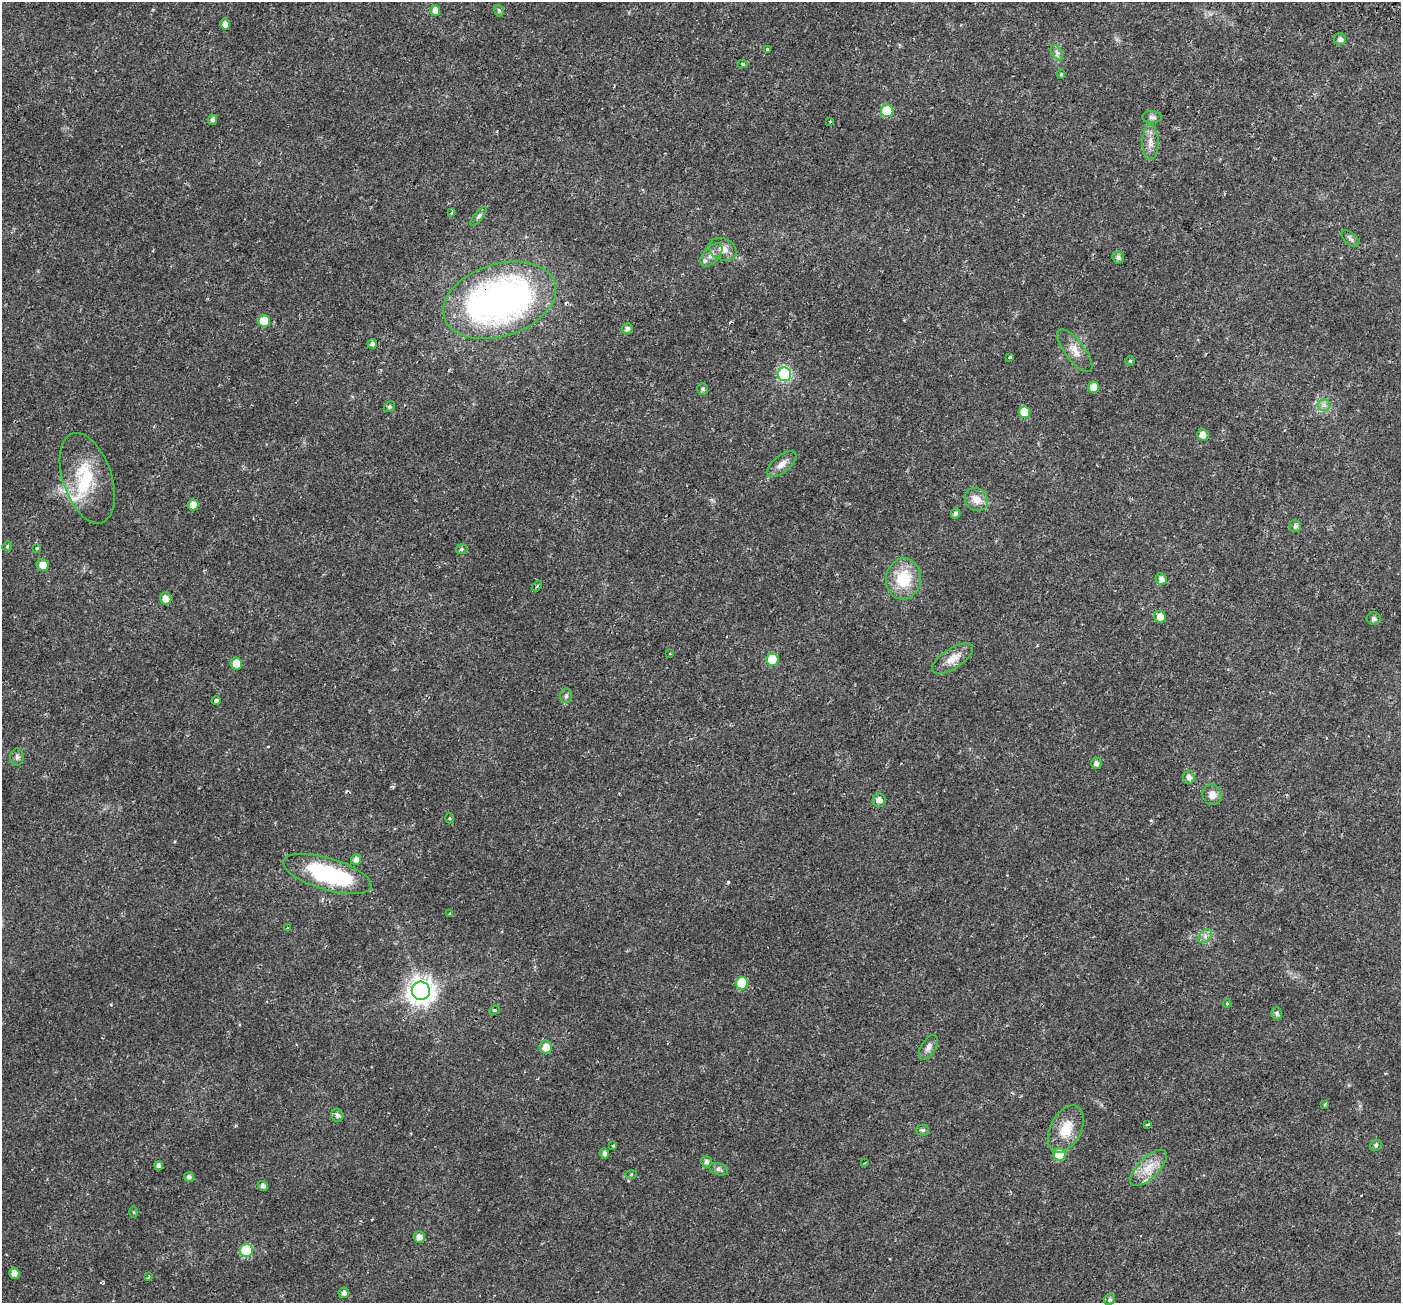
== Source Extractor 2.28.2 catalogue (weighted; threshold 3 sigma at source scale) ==
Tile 10 of 4 x 4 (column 2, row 3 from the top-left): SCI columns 1469-2867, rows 1596-2896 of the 5743 x 5856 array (HDU 1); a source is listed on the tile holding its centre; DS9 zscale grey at full resolution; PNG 1403 x 1305 px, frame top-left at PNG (2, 2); each listed source drawn as its Kron ellipse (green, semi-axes under 4 px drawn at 4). Shown black and unused: <1% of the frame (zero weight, under 2 of 3 exposures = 5% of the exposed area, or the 3 px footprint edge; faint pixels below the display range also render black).
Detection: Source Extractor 2.28.2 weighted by HDU 2 'WHT'; one run over the whole footprint, this tile lists its part. Background 0.0187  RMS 0.003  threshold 0.0136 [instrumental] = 3 sigma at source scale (4.5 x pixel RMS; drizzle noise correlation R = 1.50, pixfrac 1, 0.0396/0.0396 arcsec/px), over >= 5 px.
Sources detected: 106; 6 cosmic-ray / hot-pixel residue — neither listed nor drawn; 3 inside a brighter listed object's ellipse — not listed separately; the other 97 listed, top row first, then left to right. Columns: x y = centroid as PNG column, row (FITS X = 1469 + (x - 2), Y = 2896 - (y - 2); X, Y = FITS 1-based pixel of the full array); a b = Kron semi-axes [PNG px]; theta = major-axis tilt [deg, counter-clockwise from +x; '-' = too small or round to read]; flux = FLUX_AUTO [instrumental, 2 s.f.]
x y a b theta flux
435 10 5 4 - 1.7
499 11 6 4 -73 0.49
225 24 5 5 - 1.6
1340 39 6 6 - 1.2
767 50 4 3 - 1.1
1057 53 8 5 -58 0.83
742 64 5 4 - 0.51
1061 74 5 4 - 0.36
887 111 6 6 - 11
1152 117 10 6 -1 0.83
212 120 5 4 - 0.84
830 121 3 2 - 0.51
1150 142 17 8 -90 2.3
451 213 4 2 - 0.24
479 216 11 4 49 0.73
1350 239 11 5 -41 0.78
723 249 14 10 -23 2.5
711 255 14 8 48 1.8
1118 258 6 5 - 0.76
499 300 58 36 18 110
264 321 6 6 - 8.8
627 329 5 5 - 0.99
372 344 5 4 - 0.93
1075 351 26 10 -53 3.2
1010 357 3 3 - 2.4
1130 361 5 5 - 0.37
784 374 7 6 - 34
1094 387 5 5 - 3.4
703 389 6 5 - 0.7
1324 405 6 6 - 0.86
389 407 6 4 45 0.42
1024 412 6 5 - 6.1
1203 435 6 5 - 2.4
782 464 17 8 39 2.2
87 478 47 24 -71 14
976 499 12 11 - 3
193 505 5 5 - 2.8
955 513 5 5 - 0.83
1295 526 6 6 - 0.94
7 546 5 4 - 0.36
37 548 4 3 - 0.38
462 549 6 4 17 0.51
43 565 6 5 - 2.9
903 579 21 17 83 9.9
1161 579 6 5 - 1.2
537 586 6 4 47 0.35
166 598 6 5 - 2.2
1160 617 6 5 - 2.3
1374 619 7 6 - 0.71
670 653 3 3 - 0.28
953 659 23 10 33 3.5
772 660 6 6 - 11
236 663 6 6 - 4.2
566 696 7 6 - 0.71
216 701 4 4 - 1.8
17 757 8 6 -90 0.9
1096 763 6 5 - 1
1189 777 6 6 - 1.3
1212 795 10 9 - 2.3
879 800 7 6 - 1.4
449 818 5 3 - 0.3
356 859 5 5 - 1.4
327 874 46 16 -17 29
450 914 3 3 - 1.7
288 928 4 3 - 2.3
1205 936 8 5 47 0.96
742 983 6 6 - 13
421 991 9 9 - 290
1227 1003 4 4 - 0.31
494 1010 5 4 - 0.48
1277 1013 6 5 - 0.76
546 1047 6 6 - 2.9
928 1047 14 7 58 1.4
1325 1104 3 3 - 0.42
337 1115 7 6 - 0.95
1148 1124 3 2 - 0.41
1066 1129 25 15 62 6.4
923 1130 6 5 - 0.52
613 1145 4 3 - 0.34
1376 1145 6 5 - 0.58
604 1153 5 4 - 1.1
1059 1154 6 6 - 9.8
706 1162 5 5 - 0.97
865 1163 4 3 - 0.32
159 1166 4 4 - 1.3
1148 1168 23 10 45 4.6
719 1169 9 6 -18 0.8
631 1174 6 4 2 0.29
189 1177 5 5 - 0.82
263 1186 5 5 - 1
134 1212 5 3 - 0.36
419 1237 6 5 - 1.6
246 1251 6 6 - 18
14 1273 5 5 - 1.7
149 1277 4 3 - 0.31
344 1293 5 5 - 1.2
1110 1299 6 5 - 0.61
Overlapping masked pixels (flux is a lower limit): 1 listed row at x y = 499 300